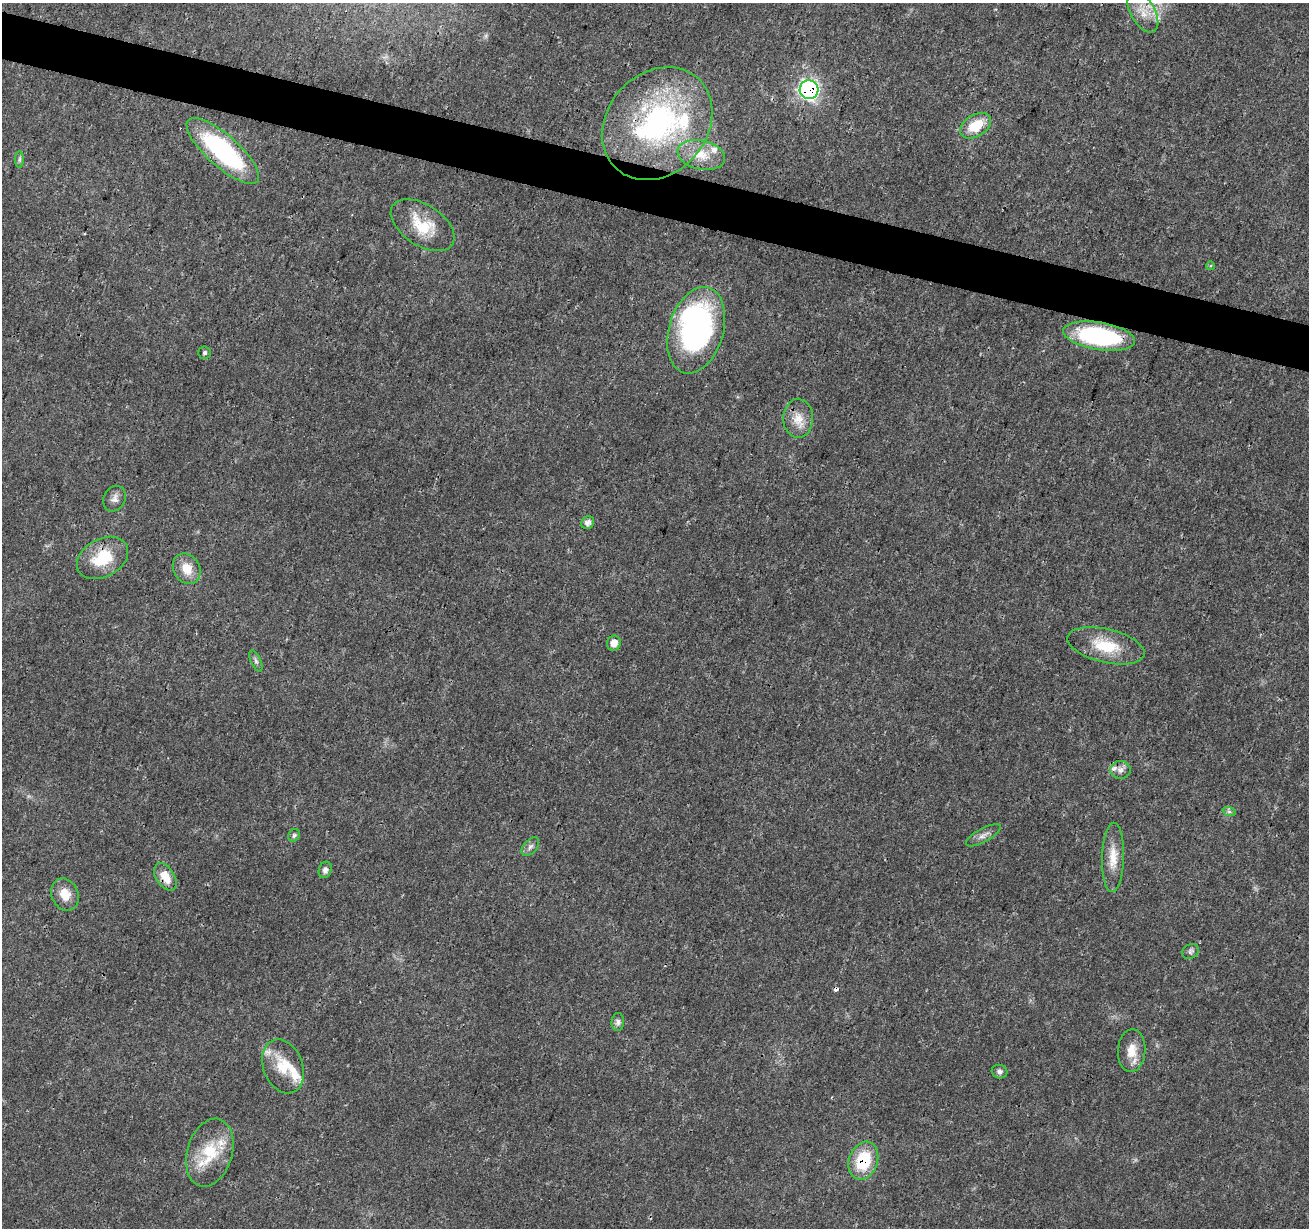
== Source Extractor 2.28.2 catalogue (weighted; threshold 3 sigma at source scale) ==
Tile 11 of 4 x 4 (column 3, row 3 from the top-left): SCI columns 2621-3927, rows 1510-2735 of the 5235 x 5407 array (HDU 1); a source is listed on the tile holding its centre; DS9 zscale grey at full resolution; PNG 1311 x 1230 px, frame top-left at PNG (2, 3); each listed source drawn as its Kron ellipse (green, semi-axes under 4 px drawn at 4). Shown black and unused: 4% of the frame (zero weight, under 3 of 4 exposures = <1% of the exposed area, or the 3 px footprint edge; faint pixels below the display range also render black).
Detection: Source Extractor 2.28.2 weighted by HDU 2 'WHT'; one run over the whole footprint, this tile lists its part. Background 0.0247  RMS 0.0022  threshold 0.0101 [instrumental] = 3 sigma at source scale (4.5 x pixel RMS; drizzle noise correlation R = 1.50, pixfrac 1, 0.0396/0.0396 arcsec/px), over >= 5 px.
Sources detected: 47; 1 inside a brighter object's white glare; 2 cosmic-ray / hot-pixel residue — neither listed nor drawn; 8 inside a brighter listed object's ellipse — not listed separately; the other 36 listed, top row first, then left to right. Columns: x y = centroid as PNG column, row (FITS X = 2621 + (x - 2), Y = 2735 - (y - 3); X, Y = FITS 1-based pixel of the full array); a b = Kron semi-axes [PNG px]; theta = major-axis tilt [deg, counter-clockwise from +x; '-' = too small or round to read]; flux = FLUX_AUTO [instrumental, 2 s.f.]
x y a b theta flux
1143 12 23 12 -61 4.3
809 90 9 9 - 66
657 124 61 50 49 50
976 126 17 10 32 6.1
223 151 46 16 -42 30
701 155 24 14 -12 5
19 159 8 4 90 0.46
423 225 35 20 -33 8.2
1210 266 4 3 - 0.19
696 330 44 27 73 53
1099 336 36 14 -9 30
205 353 6 6 - 0.51
798 418 19 15 89 3.7
115 499 13 10 62 1.4
588 523 7 6 - 1
102 558 27 19 29 9
187 569 16 13 -59 3.8
614 643 8 7 - 1.8
1106 646 39 17 -13 8.4
256 661 11 5 -66 0.69
1120 770 10 9 - 1.3
1229 811 7 4 -19 0.46
294 835 6 5 - 0.5
983 835 19 6 29 1.4
530 847 11 6 48 0.91
1113 857 35 11 88 4.3
325 870 8 6 74 0.87
165 877 15 9 -58 3.5
65 895 16 13 -68 3.6
1190 951 9 7 33 0.63
618 1022 9 6 85 0.85
1132 1051 21 14 86 3.8
283 1066 28 19 -69 7.3
1000 1072 8 6 -14 0.74
210 1153 35 22 73 10
863 1161 19 14 72 11
Overlapping masked pixels (flux is a lower limit): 6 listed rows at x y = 809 90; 657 124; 223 151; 102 558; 165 877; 863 1161